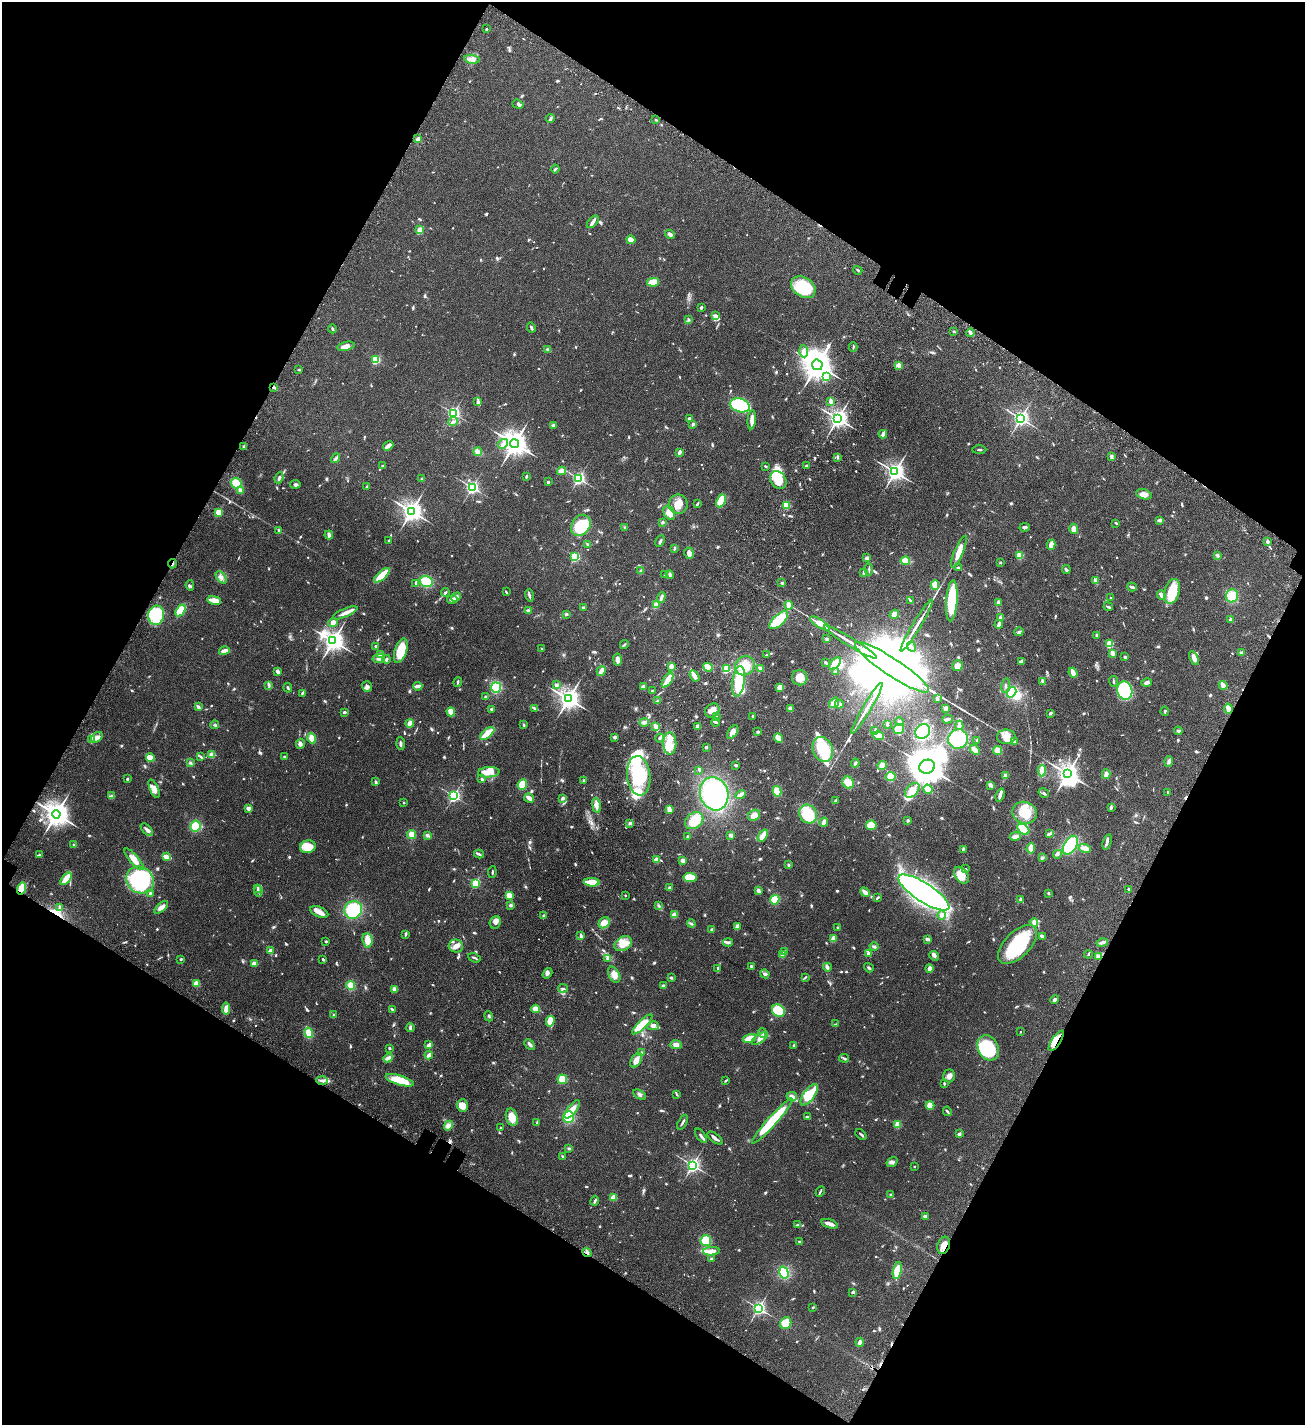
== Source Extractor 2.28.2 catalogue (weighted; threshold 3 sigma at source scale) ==
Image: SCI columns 384-5592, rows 208-5898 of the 6104 x 6102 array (HDU 1 of 3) = the unmasked area's bounding box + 8 px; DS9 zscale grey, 4 x 4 block average (1 PNG px = mean of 4 x 4 image px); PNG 1307 x 1427 px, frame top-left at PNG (2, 2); each listed source drawn as its Kron ellipse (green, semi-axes under 4 px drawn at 4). Shown black and unused: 47% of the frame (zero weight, under 3 of 4 exposures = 13% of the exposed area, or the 3 px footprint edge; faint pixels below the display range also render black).
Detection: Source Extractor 2.28.2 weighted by HDU 2 'WHT'. Background 0.0821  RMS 0.0062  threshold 0.0277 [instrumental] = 3 sigma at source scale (4.5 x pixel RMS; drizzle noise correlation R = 1.50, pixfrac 1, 0.05/0.05 arcsec/px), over >= 5 px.
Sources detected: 1066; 3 too faint to see at this stretch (4 x 4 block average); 14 inside a brighter object's white glare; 4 cosmic-ray / hot-pixel residue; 3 long thin detections or spike segments (spike, bleed or trail) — neither listed nor drawn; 9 coinciding with a brighter row at this scale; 55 inside a brighter listed object's ellipse — not listed separately; of the other 978, all 500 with FLUX_AUTO >= 4.09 (the completeness limit of this list) listed and drawn (478 fainter detections not listed), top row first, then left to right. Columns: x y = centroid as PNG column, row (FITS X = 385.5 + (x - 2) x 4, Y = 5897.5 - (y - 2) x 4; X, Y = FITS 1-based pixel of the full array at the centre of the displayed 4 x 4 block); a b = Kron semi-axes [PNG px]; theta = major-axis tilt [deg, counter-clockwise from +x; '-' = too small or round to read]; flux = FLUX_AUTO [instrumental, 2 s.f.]
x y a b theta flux
486 29 2 2 - 8.8
472 59 8 4 -10 18
518 104 5 3 - 6.8
550 119 4 2 - 8
656 120 2 2 - 10
418 139 2 2 - 35
555 169 4 2 - 8.1
593 222 7 3 46 11
420 230 3 3 - 29
670 234 5 3 - 8.9
631 240 4 2 - 33
858 270 5 2 - 4.4
653 282 6 4 11 53
803 287 13 9 -33 180
701 307 3 2 - 7.7
715 316 4 3 - 7.6
688 319 3 3 - 5.9
531 327 5 2 - 6.1
332 329 4 2 - 5.6
954 331 2 2 - 4.7
970 333 4 2 - 15
346 346 9 4 12 20
853 347 5 2 - 4.1
548 350 4 2 - 9.6
804 351 6 3 -85 14
376 360 2 2 - 260
817 365 5 5 - 8400
899 365 2 2 - 13
299 370 2 2 - 14
826 377 2 2 - 240
274 387 3 2 - 7.9
831 401 4 2 - 15
478 402 4 3 - 5.9
740 405 10 6 -18 370
453 413 2 2 - 850
690 418 3 2 - 7.1
838 418 3 3 - 2400
1021 418 3 2 - 1500
752 420 9 3 84 24
453 421 5 3 - 8.6
693 424 4 3 - 6.1
553 425 4 3 - 8.8
883 434 4 2 - 27
503 444 5 3 - 16
514 444 4 4 - 4700
244 446 3 2 - 5.7
388 446 5 2 - 37
979 450 7 2 1 4.1
478 452 4 3 - 17
679 452 4 3 - 10
838 457 4 2 - 5.1
1112 457 4 2 - 10
336 458 5 3 - 8.4
807 465 3 2 - 5.6
382 466 3 2 - 4.6
765 466 3 2 - 4.2
562 471 4 2 - 30
895 472 3 3 - 2200
526 476 3 2 - 5.5
279 478 5 2 - 9.8
579 478 2 2 - 880
422 479 3 2 - 5.6
778 480 9 7 -55 73
548 482 3 2 - 6.1
236 483 6 5 - 51
295 484 5 3 - 7.1
367 487 3 2 - 8.1
472 487 2 2 - 940
241 490 3 3 - 11
1144 494 8 5 -19 26
721 501 7 4 65 72
678 504 10 9 - 42
697 504 4 2 - 4.5
787 506 2 2 - 150
411 511 3 3 - 2900
219 512 2 2 - 130
669 513 7 5 -62 41
1160 520 4 2 - 16
663 522 4 3 - 5
1116 523 3 2 - 4.6
581 525 11 9 55 190
625 527 2 2 - 4.4
1025 527 5 3 - 7.8
1074 529 5 4 - 20
279 531 3 2 - 7.8
329 535 4 3 - 15
389 540 3 2 - 5.9
660 541 6 2 63 7.8
1267 541 4 3 - 9.7
588 545 3 2 - 6.8
1051 545 5 3 - 24
675 548 3 2 - 4.1
959 552 17 4 67 38
689 553 6 4 -75 15
1020 556 2 2 - 180
1218 556 3 2 - 7.5
575 557 2 2 - 390
867 558 4 3 - 8.6
905 561 4 4 - 40
1000 562 2 2 - 15
172 564 4 2 - 4.6
958 568 3 2 - 6.7
869 569 6 2 -89 4.7
1066 570 4 2 - 5
641 571 3 3 - 6.1
864 572 3 2 - 8.3
665 574 2 2 - 5.2
382 575 10 4 42 80
670 575 4 3 - 6.6
221 577 7 3 -50 11
426 581 6 5 - 67
1095 581 4 2 - 21
416 583 4 2 - 5.2
782 583 2 2 - 10
190 585 5 3 - 7.6
935 585 5 3 - 37
1132 587 5 2 - 8.8
1172 591 12 7 74 110
445 592 4 3 - 4.3
506 592 3 2 - 4.6
529 595 6 2 -74 8.2
1161 595 4 2 - 11
1232 596 7 6 - 57
456 597 5 3 - 12
1110 597 2 2 - 4.9
661 598 6 3 72 11
452 599 5 2 - 19
214 600 7 2 -11 51
910 600 3 2 - 7.2
952 601 20 5 86 170
999 602 3 2 - 16
656 605 3 3 - 26
789 605 4 3 - 27
1108 607 5 2 - 5.1
583 608 2 2 - 9.7
181 610 6 3 56 98
528 611 3 2 - 14
345 613 13 3 23 22
566 614 2 2 - 7.2
894 614 5 3 - 26
156 615 10 8 79 170
1000 618 2 2 - 30
779 620 12 5 43 130
1230 620 2 2 - 9
333 622 4 4 - 23
820 624 11 4 -31 32
999 624 4 2 - 21
917 625 30 2 59 40
1019 632 5 3 - 6.2
1096 635 4 2 - 5.5
827 639 4 3 - 5.1
333 641 4 3 - 3100
851 642 31 2 -31 46
1110 644 2 2 - 210
624 645 4 2 - 5.1
376 646 2 2 - 5.6
911 647 5 2 - 4.6
542 649 2 2 - 5.6
224 651 5 3 - 17
401 651 12 6 71 87
1241 652 3 3 - 4.8
1112 653 3 2 - 17
380 654 3 2 - 10
766 655 2 2 - 7.7
1125 657 2 2 - 5.5
379 658 6 4 11 13
1194 658 7 4 -64 18
386 659 4 2 - 6.5
617 659 6 4 -80 17
1021 661 4 3 - 6.4
826 662 4 2 - 6.4
835 664 7 3 46 60
671 666 3 3 - 18
745 666 10 9 - 68
957 666 6 5 - 22
708 667 5 4 - 35
892 667 44 8 -33 150000
761 668 4 2 - 18
726 669 2 2 - 230
601 671 5 3 - 16
278 672 3 2 - 14
835 672 3 3 - 4.9
1073 673 5 2 - 35
695 676 6 3 -56 24
800 678 7 7 - 44
667 680 8 3 58 50
738 681 15 6 81 110
1043 681 3 2 - 13
1114 681 5 2 - 6.2
458 682 5 2 - 5.2
1147 683 5 4 - 9.3
269 685 4 2 - 5.2
556 685 3 3 - 9.1
1006 685 7 2 78 6.8
1223 685 4 2 - 41
367 686 5 5 - 11
418 686 4 2 - 26
496 687 5 5 - 140
643 687 3 3 - 17
780 687 4 3 - 28
288 688 5 2 - 5.1
652 691 2 2 - 6.9
1125 691 9 7 -77 250
1012 692 6 3 57 180
302 693 4 2 - 4.3
486 697 2 2 - 9.3
568 699 3 3 - 3200
937 699 4 2 - 8.1
658 701 3 2 - 9.9
834 703 6 3 51 34
839 704 4 3 - 13
198 707 4 2 - 11
534 708 4 3 - 5.8
867 708 29 2 59 37
1228 708 5 2 - 32
492 709 3 3 - 8.5
790 709 3 2 - 23
946 709 3 2 - 19
712 711 8 6 42 41
1165 711 4 2 - 5
344 712 3 2 - 6.5
451 712 4 3 - 39
1050 713 3 2 - 6.2
716 716 3 2 - 4.2
753 716 2 2 - 23
947 719 5 2 - 8.9
644 722 5 3 - 9.1
715 722 4 2 - 8.3
899 722 4 3 - 7
410 724 4 3 - 26
887 724 4 2 - 4.9
215 725 4 2 - 4.2
524 725 3 2 - 4.1
959 725 5 2 - 26
698 726 3 3 - 14
656 727 4 2 - 33
898 729 5 5 - 40
875 731 3 2 - 15
1178 731 4 2 - 5.4
733 732 7 4 56 27
758 732 2 2 - 7
923 732 8 6 40 190
487 734 8 3 40 79
878 736 5 3 - 43
97 737 6 4 38 17
615 737 2 2 - 16
1006 737 9 7 1 32
312 738 5 4 - 40
660 738 5 2 - 7.7
778 738 5 3 - 36
91 739 3 2 - 4.5
958 739 10 9 - 160
977 741 3 2 - 6.2
1015 742 2 2 - 10
670 743 11 6 89 47
300 744 5 4 - 11
401 744 6 2 -87 8
706 747 3 2 - 4.3
823 749 13 9 -69 150
975 750 6 3 -45 30
998 750 4 4 - 28
212 755 3 3 - 29
201 757 4 2 - 4.5
285 757 3 2 - 9.4
150 758 4 4 - 35
1169 761 5 3 - 8.9
191 763 3 3 - 5.5
855 763 4 3 - 6.2
736 765 3 3 - 4.9
882 766 5 4 - 25
927 767 8 7 - 13000
699 770 4 2 - 4.6
1042 771 5 3 - 28
489 772 11 5 4 46
1067 774 3 3 - 3300
1106 774 5 4 - 13
639 776 20 11 -83 250
1006 776 2 2 - 90
891 777 5 4 - 43
127 779 2 2 - 15
482 779 2 2 - 16
584 780 2 2 - 5.3
376 782 4 3 - 5.1
848 782 6 5 - 35
522 785 5 4 - 57
990 785 4 3 - 12
154 789 10 4 -66 23
928 789 5 3 - 42
912 790 9 5 46 37
777 791 5 4 - 56
1168 792 3 2 - 5
1044 793 6 2 -33 5.6
714 794 17 14 -73 390
741 795 5 2 - 22
1000 795 7 2 72 17
111 796 3 2 - 4.1
454 796 2 2 - 810
529 798 5 2 - 27
563 798 4 3 - 7.9
836 800 3 2 - 7.8
404 802 2 2 - 11
596 805 8 3 -81 17
1111 807 3 3 - 8.5
248 808 4 3 - 12
669 809 4 2 - 29
1025 813 12 11 - 72
56 814 4 4 - 4700
808 814 10 8 -52 130
754 815 6 5 - 26
908 820 2 2 - 5.7
694 821 10 7 36 85
824 822 4 2 - 24
630 823 2 2 - 7.8
871 825 5 4 - 44
195 826 6 5 - 62
1023 829 7 4 -40 88
147 830 7 3 -46 13
1049 834 4 2 - 10
412 835 5 4 - 36
427 835 4 2 - 4.3
731 835 3 3 - 12
763 835 7 3 54 41
1015 836 5 3 - 22
688 837 2 2 - 9.4
1107 842 8 2 73 8.8
74 845 2 2 - 5.8
1070 845 10 6 59 190
308 847 8 6 16 66
1031 848 5 3 - 38
1085 848 6 3 -15 23
963 849 3 2 - 7.3
479 854 5 2 - 6.4
1057 854 5 4 - 7.7
39 855 4 2 - 6.3
167 857 4 2 - 36
1042 858 4 3 - 5.7
134 859 13 4 -49 42
657 860 3 3 - 23
683 860 3 3 - 16
788 865 3 2 - 4.1
965 869 3 2 - 4.3
492 872 6 2 83 4.6
961 875 9 6 -53 52
690 877 7 4 -8 65
66 879 7 3 51 82
140 880 14 13 - 420
592 882 8 3 -2 77
475 883 2 2 - 370
22 888 6 4 75 58
258 888 2 2 - 7.7
670 888 3 3 - 8.4
1129 889 2 2 - 19
258 891 5 2 - 5.2
758 891 4 2 - 14
865 892 5 2 - 23
924 892 29 9 -33 1400
1048 893 3 2 - 5.2
150 894 3 2 - 8.9
509 895 4 3 - 25
625 895 2 2 - 8.4
877 898 4 2 - 5.2
775 900 5 4 - 49
1021 900 3 2 - 14
511 905 3 3 - 7.3
658 905 3 3 - 4.6
60 907 3 2 - 7
161 907 8 4 41 21
353 910 9 8 - 170
319 912 9 5 -22 21
674 915 3 3 - 26
942 915 4 3 - 14
544 916 3 3 - 7.5
495 922 6 5 - 13
1034 922 4 4 - 12
604 923 6 5 - 29
691 924 4 2 - 5.3
737 927 3 2 - 21
838 928 3 2 - 4.7
712 929 2 2 - 8.8
406 934 4 2 - 6.6
581 936 4 3 - 7
1042 936 4 2 - 14
833 938 4 2 - 32
927 939 3 2 - 13
367 940 7 5 -83 29
326 941 2 2 - 16
1102 942 6 3 14 9.6
728 943 5 3 - 6.9
623 944 9 7 33 51
1017 944 24 12 45 280
456 946 7 6 - 20
874 947 4 3 - 7
270 951 2 2 - 59
785 952 3 3 - 5.1
868 953 3 3 - 7
1088 954 4 2 - 4.1
782 955 2 2 - 63
934 956 5 3 - 9.7
1098 956 3 3 - 12
474 958 6 2 -25 6.3
607 958 3 3 - 4.8
181 959 2 2 - 4.3
323 959 2 2 - 6.7
254 964 4 3 - 20
751 966 2 2 - 6.5
827 967 4 3 - 8.3
718 968 3 2 - 5.5
869 968 5 2 - 5.8
929 968 4 3 - 16
547 973 6 3 56 9.6
765 974 5 2 - 12
614 975 8 5 -62 29
805 977 4 2 - 4.5
671 978 4 3 - 4.9
196 984 4 3 - 26
351 986 4 3 - 42
663 986 3 3 - 5.9
563 988 5 2 - 4.8
394 989 2 2 - 75
1055 999 5 3 - 8.7
226 1008 6 3 84 15
392 1009 3 2 - 7.6
536 1009 4 4 - 24
778 1011 7 5 -41 82
334 1015 2 2 - 27
489 1016 5 2 - 4.6
550 1021 5 4 - 45
642 1024 13 4 44 98
836 1024 3 2 - 4.1
653 1026 6 4 14 11
410 1028 4 2 - 8.2
1020 1032 2 2 - 5.5
309 1033 5 4 - 35
762 1033 4 2 - 5.8
749 1038 7 3 18 58
760 1038 9 4 35 17
1056 1041 12 4 56 37
530 1044 6 3 -45 9.8
429 1045 3 2 - 24
676 1045 6 4 -2 16
794 1045 2 2 - 17
389 1048 3 2 - 5.2
988 1048 13 10 -63 250
642 1053 4 2 - 4.5
429 1055 4 3 - 16
388 1058 5 2 - 21
844 1058 5 2 - 5.7
636 1060 8 5 58 34
949 1076 6 5 - 16
562 1079 5 5 - 42
322 1080 6 3 -4 11
400 1080 14 5 -17 84
726 1081 3 2 - 4.5
944 1083 3 2 - 5.3
676 1094 3 2 - 5
640 1095 7 3 -29 8.7
809 1095 12 5 55 87
792 1096 5 4 - 12
462 1105 6 5 - 30
930 1105 4 4 - 30
572 1109 11 4 53 27
947 1111 5 2 - 5.2
512 1117 9 5 -74 46
569 1117 6 5 - 130
807 1117 3 2 - 6.4
772 1121 30 4 48 220
683 1122 8 2 61 8
537 1123 3 2 - 4.8
898 1124 2 2 - 140
448 1126 5 4 - 16
501 1128 3 2 - 4.6
861 1134 7 2 -43 7
959 1134 3 3 - 6.9
701 1136 8 2 -54 9.1
715 1138 9 2 -39 15
569 1148 3 2 - 4.5
563 1157 3 2 - 5.7
892 1162 6 3 34 9.2
693 1165 2 2 - 1300
914 1166 2 2 - 7.7
820 1192 6 2 64 6.3
890 1195 3 3 - 5.8
613 1198 3 3 - 34
595 1201 5 2 - 6.5
925 1216 3 2 - 12
830 1224 9 4 -16 15
798 1225 4 2 - 6
706 1241 5 5 - 110
799 1242 2 2 - 4.9
944 1245 9 6 70 29
711 1251 8 3 4 27
587 1252 5 2 - 9.6
711 1259 3 3 - 5.7
897 1271 9 4 79 68
784 1272 6 4 -73 160
853 1292 3 3 - 4.1
813 1307 3 2 - 4.4
758 1308 2 2 - 1100
786 1323 6 5 - 88
860 1342 4 3 - 11
Overlapping masked pixels (flux is a lower limit): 6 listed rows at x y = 274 387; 172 564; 22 888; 1056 1041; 944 1245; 587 1252
Diffuse or blended objects may show on this block-average render without a row.